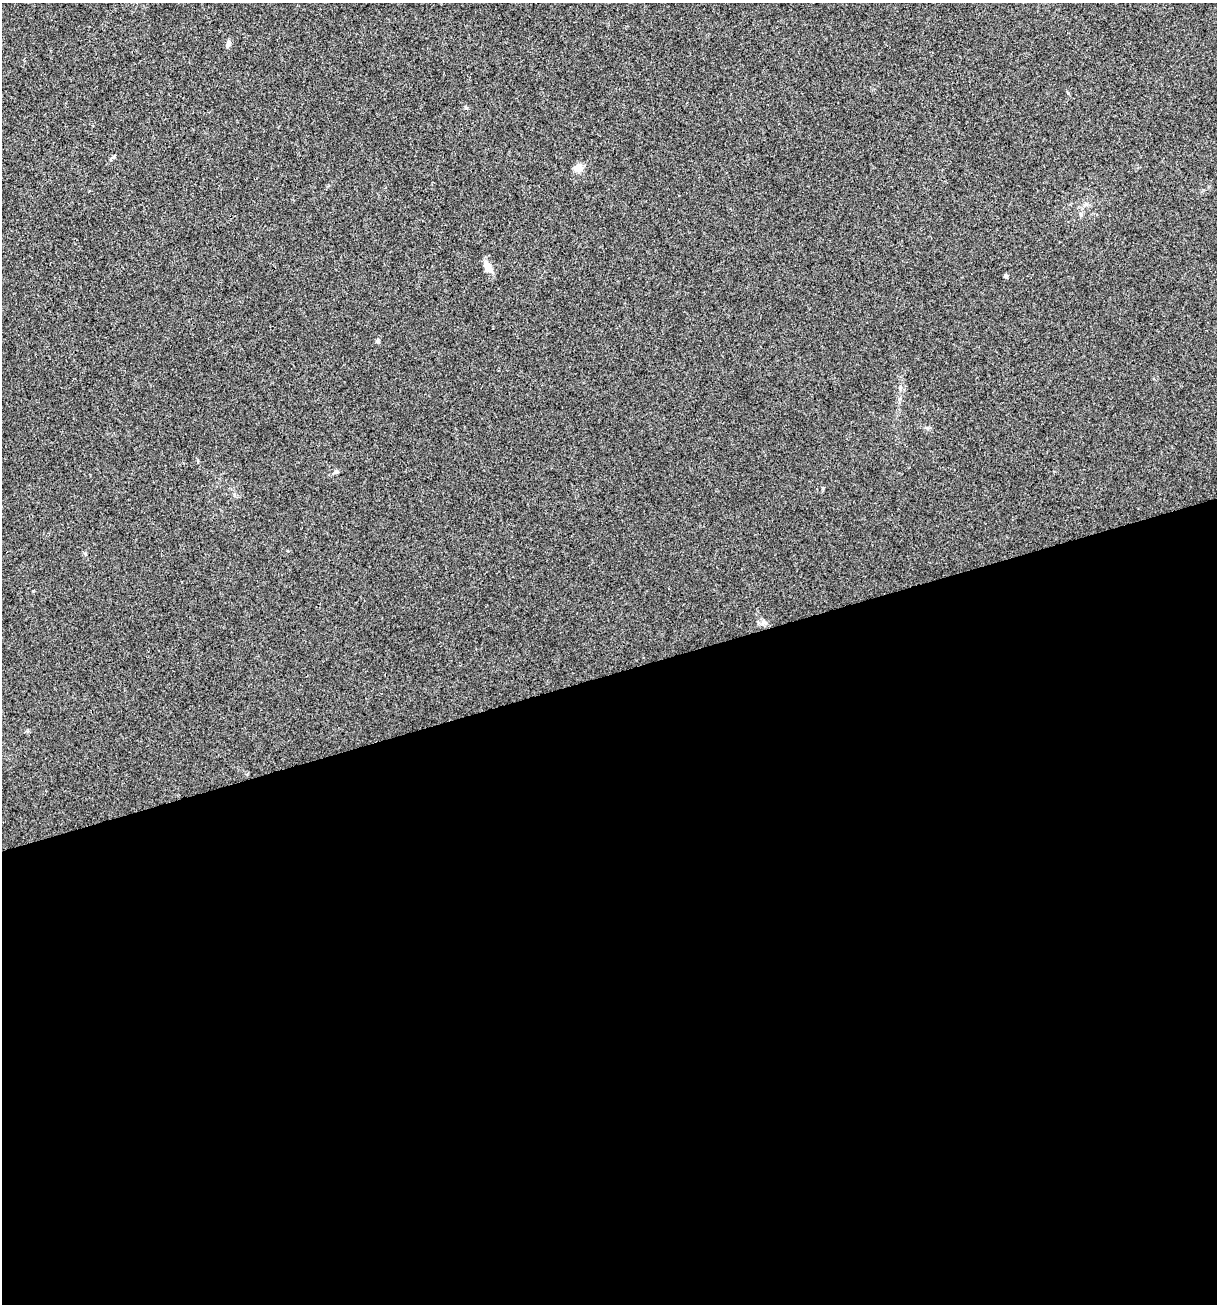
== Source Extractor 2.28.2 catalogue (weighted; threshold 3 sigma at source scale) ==
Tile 15 of 4 x 4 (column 3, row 4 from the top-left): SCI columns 2532-3746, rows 1-1302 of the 5012 x 5207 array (HDU 1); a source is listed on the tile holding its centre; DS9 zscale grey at full resolution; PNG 1219 x 1306 px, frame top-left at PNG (2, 3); no overlay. Shown black and unused: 48% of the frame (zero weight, under 3 of 4 exposures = <1% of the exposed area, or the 3 px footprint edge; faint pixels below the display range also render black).
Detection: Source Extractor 2.28.2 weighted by HDU 2 'WHT'; one run over the whole footprint, this tile lists its part. Background 0.00336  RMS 0.0026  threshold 0.0118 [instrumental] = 3 sigma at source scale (4.5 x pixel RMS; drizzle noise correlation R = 1.50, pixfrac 1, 0.0396/0.0396 arcsec/px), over >= 5 px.
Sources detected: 6; all 6 listed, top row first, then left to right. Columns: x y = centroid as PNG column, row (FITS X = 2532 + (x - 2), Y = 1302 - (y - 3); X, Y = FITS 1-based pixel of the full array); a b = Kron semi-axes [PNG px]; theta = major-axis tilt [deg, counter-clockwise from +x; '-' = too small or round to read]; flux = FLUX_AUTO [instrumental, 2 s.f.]
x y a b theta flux
228 44 11 5 77 0.73
578 168 12 8 -4 1.7
488 266 19 8 -61 1.9
1006 276 4 4 - 0.66
378 341 5 5 - 0.37
336 472 6 5 - 0.47